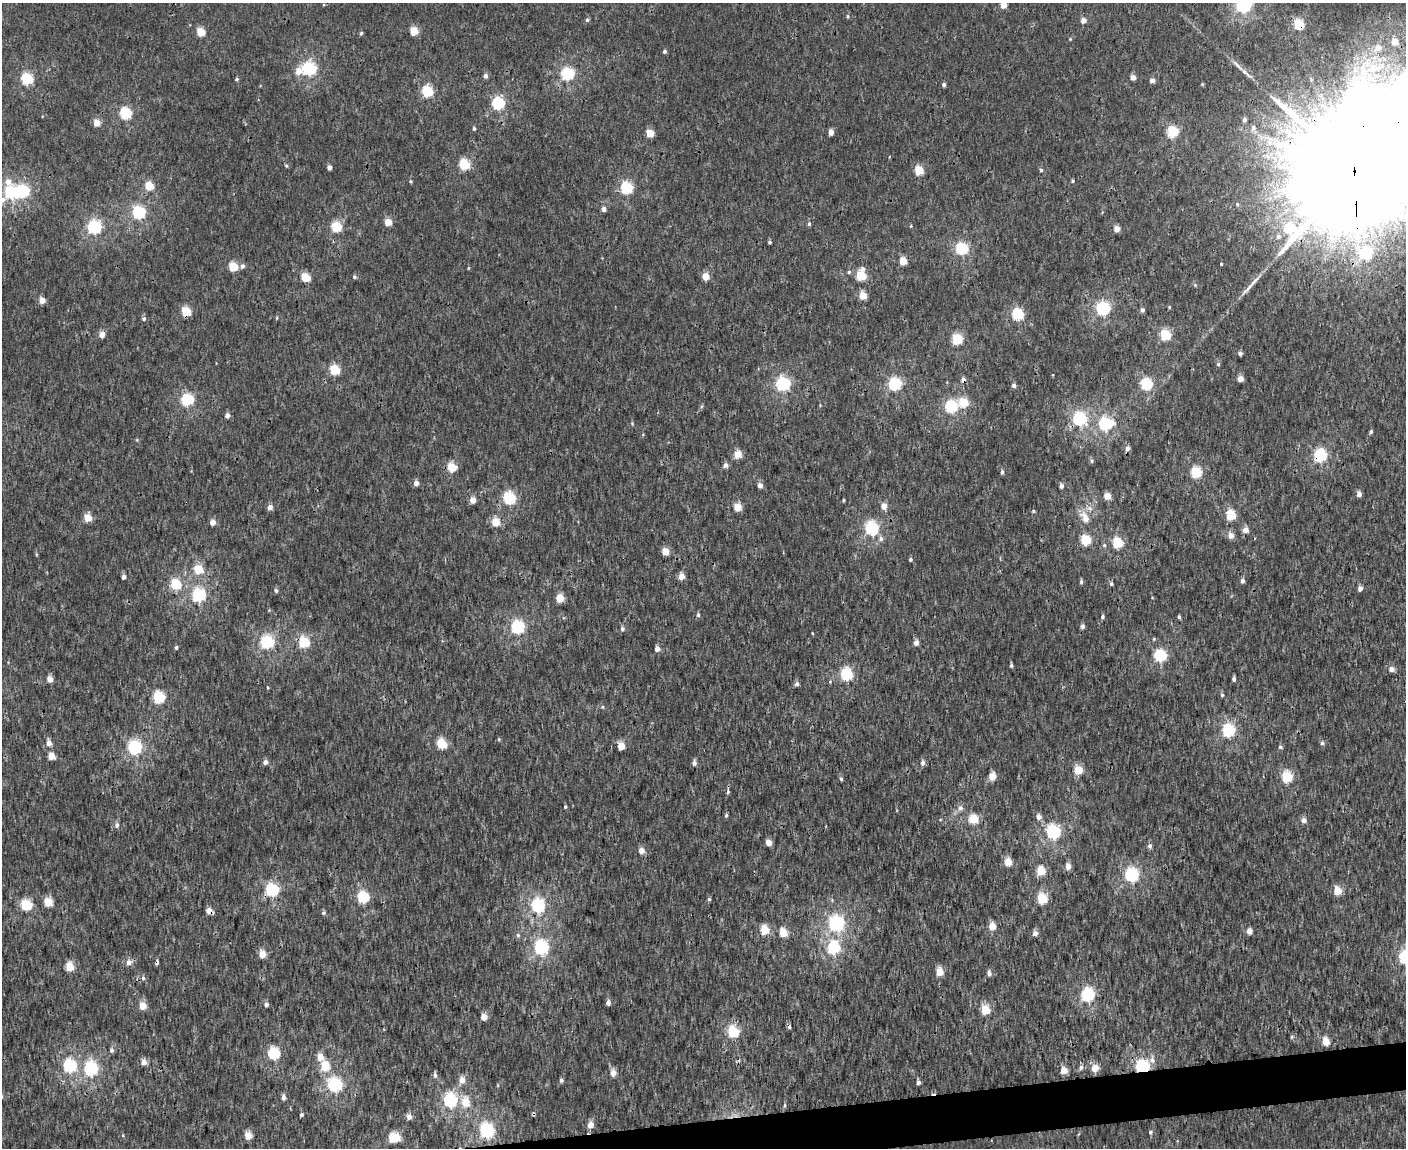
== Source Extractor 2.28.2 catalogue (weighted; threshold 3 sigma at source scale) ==
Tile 5 of 3 x 4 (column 2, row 2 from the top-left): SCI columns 1554-2957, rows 2298-3443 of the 4468 x 4596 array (HDU 1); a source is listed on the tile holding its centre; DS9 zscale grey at full resolution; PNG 1408 x 1150 px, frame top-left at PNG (2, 3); no overlay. Shown black and unused: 2% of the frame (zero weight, under 3 of 4 exposures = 6% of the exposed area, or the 3 px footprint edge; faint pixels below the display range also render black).
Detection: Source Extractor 2.28.2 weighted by HDU 2 'WHT'; one run over the whole footprint, this tile lists its part. Background 2.24e-04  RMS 0.0014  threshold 0.0064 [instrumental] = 3 sigma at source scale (4.5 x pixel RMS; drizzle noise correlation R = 1.50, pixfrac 1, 0.0396/0.0396 arcsec/px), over >= 5 px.
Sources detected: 275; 2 inside a brighter object's white glare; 6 cosmic-ray / hot-pixel residue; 1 long thin detection or spike segment (spike, bleed or trail) — not listed; the other 266 listed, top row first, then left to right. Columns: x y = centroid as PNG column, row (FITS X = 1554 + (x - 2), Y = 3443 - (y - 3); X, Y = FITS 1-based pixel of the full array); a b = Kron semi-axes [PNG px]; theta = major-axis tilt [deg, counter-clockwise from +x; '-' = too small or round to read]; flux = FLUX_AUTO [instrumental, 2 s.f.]
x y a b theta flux
1003 5 4 4 - 2.3
1243 5 6 6 - 36
848 16 5 4 - 0.19
587 20 5 4 - 0.33
1083 20 4 4 - 1.3
1299 24 5 5 - 10
414 31 5 5 - 4.5
201 32 5 5 - 4.7
361 33 5 4 - 0.24
1070 39 4 4 - 0.15
1395 41 5 5 - 2.3
1378 48 9 8 - 1.6
665 51 4 4 - 0.37
1237 65 24 5 -45 1
309 68 6 6 - 26
299 71 6 6 - 1.8
567 73 6 6 - 23
485 76 5 5 - 0.61
1133 77 4 4 - 1.4
27 78 6 5 - 16
237 79 4 4 - 0.25
1152 80 4 4 - 0.9
1202 84 4 4 - 0.14
944 85 4 4 - 0.38
427 91 6 5 - 12
498 103 6 6 - 18
125 113 6 5 - 15
1245 120 5 4 - 0.42
97 123 5 5 - 2
1253 128 7 6 - 0.5
474 129 5 4 - 0.24
1172 131 5 5 - 14
831 132 4 4 - 1.3
650 133 5 5 - 4
889 157 4 2 - 0.09
464 164 5 5 - 9.4
286 166 5 4 - 0.19
329 167 4 4 - 0.8
919 170 5 5 - 6.4
1041 170 5 4 - 0.28
1355 170 55 29 88 18000
411 181 4 4 - 0.18
1072 181 4 3 - 0.2
8 182 11 9 -70 1.4
149 185 5 5 - 4.8
626 187 6 6 - 16
11 192 6 6 - 25
2 200 12 8 28 1.2
1237 204 5 4 - 0.17
604 209 4 4 - 0.78
139 212 6 6 - 24
388 222 5 4 - 3.1
809 224 5 4 - 0.32
911 226 4 4 - 0.13
94 227 6 6 - 28
336 227 5 5 - 11
1117 228 4 4 - 1.7
1278 236 7 7 - 0.52
770 242 4 3 - 0.29
962 248 6 5 - 19
903 261 5 4 - 3.7
1221 264 3 3 - 0.17
242 266 5 5 - 0.55
233 267 5 5 - 6.4
468 268 5 3 - 0.12
849 272 6 5 - 0.26
861 275 6 5 - 9.6
705 276 5 5 - 3.1
305 277 7 5 -36 4.7
354 277 5 5 - 0.28
1195 285 5 4 - 0.18
1248 288 30 5 45 1.3
863 295 5 5 - 3.4
42 300 4 4 - 2
1169 307 4 4 - 0.14
1103 308 6 6 - 27
1142 310 4 4 - 0.49
186 311 5 5 - 6.4
1017 314 5 5 - 16
144 318 5 5 - 0.33
102 334 5 4 - 1.5
1165 335 5 5 - 12
957 339 5 5 - 11
1240 353 4 4 - 0.43
1218 364 5 4 - 0.27
334 370 5 5 - 9.4
1240 379 4 4 - 1.5
1146 383 5 5 - 16
783 384 6 6 - 28
895 384 6 5 - 22
1014 385 5 4 - 0.46
187 399 6 5 - 19
964 402 5 5 - 7.2
702 406 6 4 70 0.2
951 406 6 6 - 18
227 415 4 4 - 0.74
1080 418 6 6 - 26
632 423 5 4 - 0.14
1105 423 7 6 - 22
1371 432 4 4 - 0.28
137 440 5 4 - 0.16
1127 448 5 5 - 0.64
737 454 5 4 - 3.5
1320 455 6 6 - 22
1092 461 5 5 - 0.23
725 465 5 5 - 0.62
452 467 5 5 - 5.2
1002 472 5 4 - 0.34
1196 472 5 5 - 12
416 483 5 4 - 0.91
760 485 4 4 - 1
1061 486 4 4 - 0.68
1359 494 4 4 - 1.1
1107 496 5 4 - 2.5
509 498 6 5 - 18
472 500 5 4 - 1.8
843 500 4 3 - 0.16
884 506 5 5 - 1.7
270 507 5 4 - 1
738 507 5 5 - 3.7
1033 511 3 3 - 0.33
1231 515 5 5 - 9.8
1085 517 21 12 -62 2
88 518 5 5 - 3.5
213 522 4 4 - 1.6
496 522 5 5 - 3.8
872 528 6 6 - 24
1245 530 5 5 - 1.1
1231 535 5 5 - 1.3
881 538 7 7 - 0.57
1086 540 5 5 - 8.6
1117 543 5 5 - 9.7
1104 545 5 5 - 0.26
665 551 5 5 - 2.4
910 559 4 4 - 0.25
198 569 5 5 - 6.3
681 576 5 5 - 1.7
124 577 4 4 - 0.61
1242 580 5 4 - 0.6
1081 582 5 4 - 0.31
176 584 5 5 - 9.9
1111 584 4 4 - 0.37
1360 589 4 4 - 0.78
276 590 5 5 - 0.33
199 594 6 6 - 24
560 598 5 5 - 3.7
269 610 4 4 - 0.13
698 615 5 4 - 0.28
1102 617 5 4 - 0.31
1179 617 4 3 - 0.28
517 626 6 6 - 25
1082 626 4 4 - 0.64
622 629 6 5 - 0.37
812 633 4 3 - 0.11
267 642 6 6 - 25
303 642 5 5 - 13
916 643 4 4 - 1.1
176 647 4 4 - 0.26
657 649 5 4 - 1
1160 655 6 5 - 19
1011 665 4 4 - 0.31
1391 669 5 5 - 0.94
847 674 6 5 - 18
50 679 4 4 - 1.8
1234 679 5 3 - 0.42
797 684 5 5 - 0.46
267 687 4 3 - 0.12
1222 695 5 4 - 0.25
158 697 6 5 - 15
602 707 5 3 - 0.15
1228 730 6 6 - 20
499 739 5 4 - 0.17
49 743 6 5 - 1.2
1322 743 5 5 - 0.38
442 744 5 5 - 9.9
621 746 5 4 - 3.4
135 747 6 6 - 26
1280 747 5 5 - 0.32
51 756 5 5 - 2.6
265 762 5 4 - 0.86
694 763 6 5 - 0.54
923 763 7 5 78 0.52
1078 770 5 5 - 4.6
992 776 5 4 - 3
1287 776 5 5 - 11
841 779 5 4 - 0.25
728 791 6 4 88 0.34
565 807 4 3 - 0.19
960 808 8 8 - 0.56
726 815 5 4 - 0.23
1038 817 6 6 - 0.68
973 819 5 5 - 6.3
1304 820 5 5 - 0.9
117 825 6 5 - 0.45
1054 831 6 6 - 27
768 842 4 4 - 1.7
1150 846 6 5 - 0.46
641 851 5 4 - 1.6
1008 861 5 4 - 3.6
1068 866 6 5 - 1.1
1041 871 5 5 - 5.3
1132 874 6 6 - 29
272 889 6 6 - 19
1337 890 5 4 - 5.3
363 897 6 5 - 15
709 899 5 4 - 0.23
1042 899 5 5 - 9.5
48 902 5 5 - 4.9
26 905 5 5 - 12
538 905 6 6 - 28
323 913 6 5 - 0.27
836 923 6 6 - 40
992 926 5 4 - 3.4
765 930 5 5 - 5.6
1249 931 5 5 - 0.94
783 932 5 5 - 3.9
1035 933 5 4 - 0.93
518 935 5 5 - 0.29
541 947 6 6 - 30
833 947 6 6 - 16
262 954 5 5 - 2.6
1405 956 6 6 - 26
128 962 6 6 - 1
69 966 5 5 - 4.6
940 972 5 4 - 3.7
989 973 6 5 - 0.58
143 978 6 4 -90 0.33
1088 994 6 6 - 24
608 1003 4 4 - 0.78
266 1004 5 4 - 0.5
143 1006 5 5 - 2.8
985 1009 5 5 - 7.5
484 1017 4 4 - 2.1
733 1031 6 5 - 13
1292 1037 6 5 - 0.21
1326 1041 5 4 - 3.4
112 1050 6 5 - 0.38
274 1053 6 5 - 16
320 1057 5 5 - 2.2
1152 1060 10 7 -88 0.75
143 1062 5 5 - 1.2
70 1065 6 6 - 22
325 1066 5 5 - 6
1142 1066 6 6 - 27
1081 1067 6 5 - 0.5
1095 1067 5 5 - 2.8
91 1068 6 6 - 25
1064 1070 5 4 - 2.4
613 1073 5 5 - 1.5
435 1075 8 5 -86 0.39
462 1080 7 6 - 1.2
561 1080 5 4 - 0.34
918 1082 4 4 - 0.5
335 1084 6 6 - 26
283 1097 6 4 -90 0.63
450 1099 6 6 - 27
465 1102 6 5 - 4
784 1105 7 3 -90 0.2
301 1114 3 3 - 0.35
534 1114 4 4 - 0.21
409 1117 5 5 - 1
590 1125 5 5 - 1.6
487 1130 6 6 - 34
1150 1132 4 4 - 0.28
248 1135 5 5 - 3
396 1137 5 5 - 5
Overlapping masked pixels (flux is a lower limit): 7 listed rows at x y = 1299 24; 1355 170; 186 311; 1320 455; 272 889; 1142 1066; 534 1114
Isophote crosses this tile's border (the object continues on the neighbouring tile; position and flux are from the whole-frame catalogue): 5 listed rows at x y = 1003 5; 1243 5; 1355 170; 2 200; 1405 956